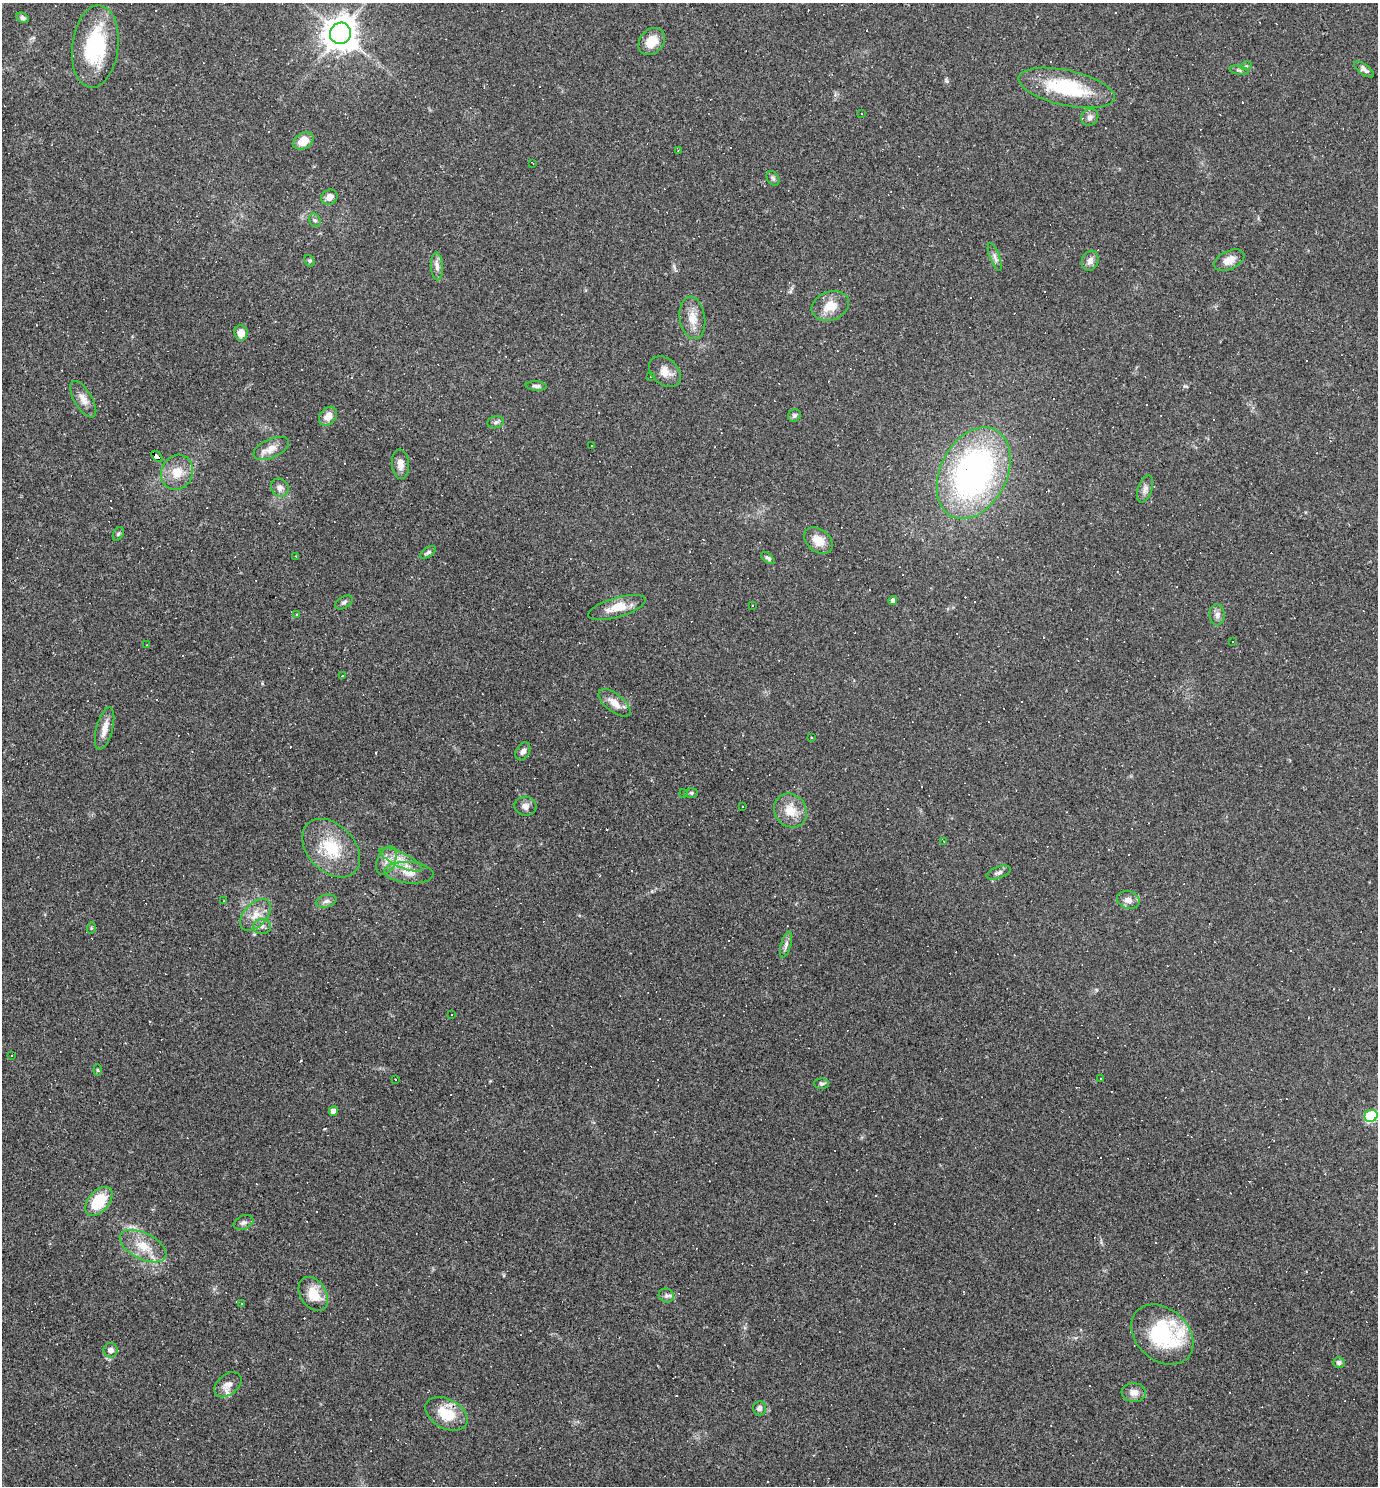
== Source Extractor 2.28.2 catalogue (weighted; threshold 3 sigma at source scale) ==
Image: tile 11 of 4 x 4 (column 3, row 3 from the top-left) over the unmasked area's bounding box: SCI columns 3041-4416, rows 1485-2968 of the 5940 x 5937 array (HDU 1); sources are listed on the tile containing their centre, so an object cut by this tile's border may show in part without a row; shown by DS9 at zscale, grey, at full resolution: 1 PNG px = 1 image px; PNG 1380 x 1488 px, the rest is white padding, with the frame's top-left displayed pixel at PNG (2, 3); every listed detection drawn as its Kron ellipse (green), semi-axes under 4 PNG px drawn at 4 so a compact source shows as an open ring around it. <1% of this frame is shown black and not used: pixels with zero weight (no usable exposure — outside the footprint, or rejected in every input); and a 3 px margin inside the footprint's outer edge (the drizzle kernel's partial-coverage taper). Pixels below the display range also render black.
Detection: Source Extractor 2.28.2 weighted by HDU 2 'WHT'; one run over the whole footprint, this tile lists its part. Background 0.0582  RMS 0.0083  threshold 0.0375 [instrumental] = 3 sigma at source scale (4.5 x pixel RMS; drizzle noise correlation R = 1.50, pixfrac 1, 0.05/0.05 arcsec/px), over >= 5 px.
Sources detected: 194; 94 cosmic-ray / hot-pixel residue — neither listed nor drawn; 4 inside a brighter listed object's ellipse — not listed separately; the other 96 listed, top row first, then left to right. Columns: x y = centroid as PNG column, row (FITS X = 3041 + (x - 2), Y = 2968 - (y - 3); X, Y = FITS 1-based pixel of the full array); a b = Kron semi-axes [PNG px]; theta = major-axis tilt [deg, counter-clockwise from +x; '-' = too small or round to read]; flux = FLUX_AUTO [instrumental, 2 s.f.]
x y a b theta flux
23 18 6 4 -30 2.1
340 33 11 10 - 1400
652 41 15 11 48 13
95 46 41 23 83 63
1246 66 6 3 16 1.1
1364 69 12 5 -36 3.3
1239 70 10 3 -11 1.4
1067 88 49 17 -13 58
861 113 3 2 - 0.86
1090 117 9 8 - 3.9
303 141 11 7 29 11
678 150 3 2 - 0.71
533 163 3 2 - 0.64
773 178 8 5 -56 2
329 197 8 7 - 6.2
315 220 7 5 -65 1.8
995 257 14 5 -69 3.3
1229 260 16 9 25 8.2
309 261 6 4 -61 1.2
1090 261 10 8 68 4.9
437 266 14 6 -87 4.5
830 306 19 14 22 15
692 318 21 12 -82 12
241 333 7 6 - 7.6
665 372 18 13 -40 8.5
651 377 2 2 - 0.68
536 386 10 4 -5 2.3
83 399 20 9 -59 7.1
794 415 7 6 - 2
328 416 10 8 50 7
496 422 8 6 16 2
592 445 3 2 - 1.4
271 448 19 9 24 8.5
157 456 7 3 -46 260
400 464 14 8 -85 6.1
177 472 18 15 65 15
974 473 49 33 63 260
280 488 9 8 - 4.2
1145 489 14 7 70 4.1
118 534 7 5 61 1.5
818 540 16 11 -38 11
428 552 9 4 34 2
296 556 2 2 - 0.58
768 558 8 4 -36 2.1
893 601 4 4 - 3.2
344 602 10 5 32 2.3
752 605 2 2 - 0.51
617 607 30 10 16 16
297 615 3 3 - 5.4
1217 615 10 7 -87 3.6
1233 642 2 2 - 0.61
147 645 3 2 - 0.48
342 676 3 3 - 1.2
615 703 19 9 -39 8.9
105 728 22 8 75 8.8
811 737 3 2 - 0.62
523 751 9 6 60 3.6
683 793 4 3 - 1
691 793 7 4 -2 1.5
525 806 11 9 -6 4.6
742 807 3 3 - 2.5
790 811 18 15 -50 16
944 841 3 2 - 0.75
331 848 34 23 -46 35
386 860 15 9 66 7.3
401 860 23 7 -25 11
409 873 24 10 -5 12
999 873 12 6 20 2.9
1128 900 11 8 -15 5.7
224 901 3 2 - 0.61
326 901 10 6 16 3.1
256 915 19 11 47 11
262 926 9 7 4 3.5
91 928 5 3 - 0.89
786 945 14 5 74 3.2
452 1015 3 3 - 1.6
11 1055 3 2 - 1.4
97 1070 6 4 -88 1
1101 1078 2 2 - 0.64
395 1079 2 2 - 0.66
822 1084 7 5 0 2.2
333 1111 5 4 - 6.2
1371 1116 7 6 - 65
99 1201 17 10 47 33
244 1222 10 7 24 2.8
143 1246 25 13 -27 18
313 1294 18 13 -57 18
666 1296 8 6 -26 2.4
241 1304 3 2 - 1.1
1162 1335 35 26 -41 72
111 1350 7 7 - 4
1339 1363 6 5 - 2.3
228 1385 15 10 39 6.5
1134 1393 12 9 -5 6.6
760 1408 7 6 - 3.3
446 1414 22 14 -28 23
Overlapping masked pixels (flux is a lower limit): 1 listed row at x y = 157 456
Isophote crosses this tile's border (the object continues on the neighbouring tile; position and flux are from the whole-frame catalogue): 1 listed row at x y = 1371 1116